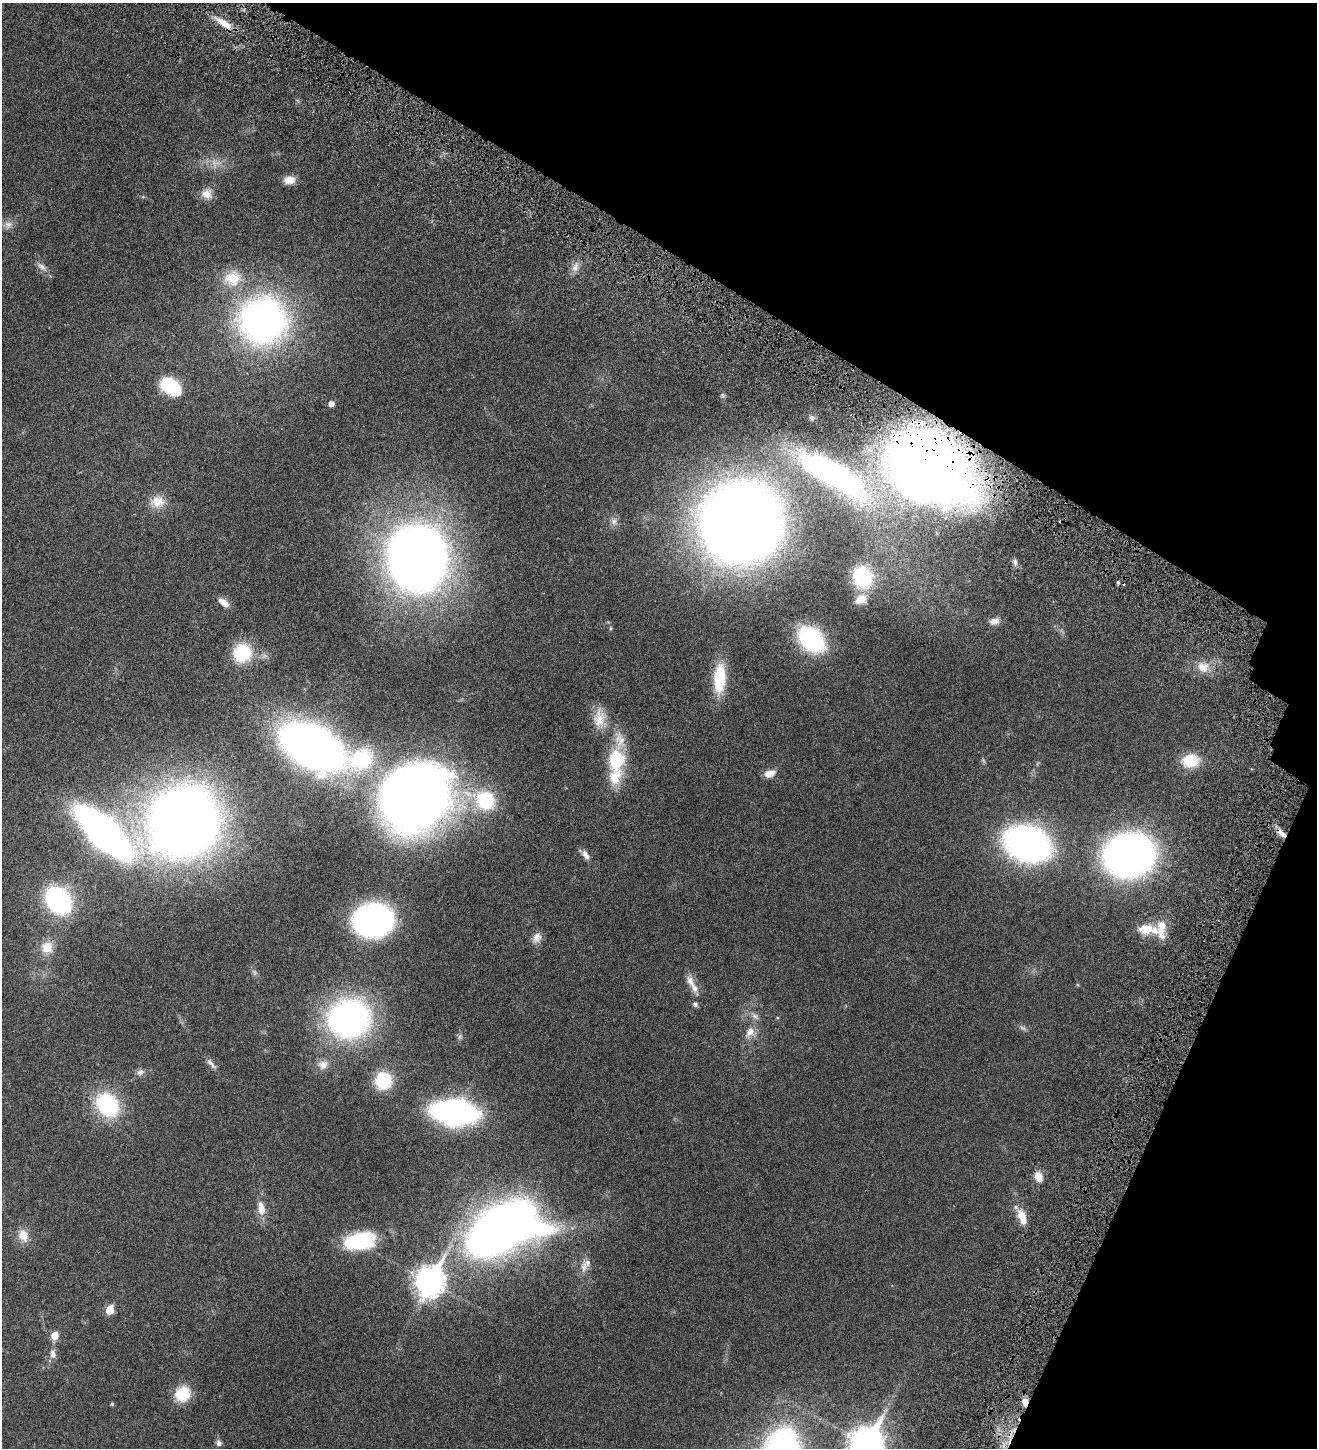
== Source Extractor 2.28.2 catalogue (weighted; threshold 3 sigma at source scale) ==
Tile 8 of 4 x 4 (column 4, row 2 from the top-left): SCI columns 4235-5549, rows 2987-4432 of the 5971 x 5969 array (HDU 1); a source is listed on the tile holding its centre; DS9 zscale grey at full resolution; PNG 1319 x 1450 px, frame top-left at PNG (2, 3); no overlay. Shown black and unused: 24% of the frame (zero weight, under 4 of 8 exposures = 6% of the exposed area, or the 3 px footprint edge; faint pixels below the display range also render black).
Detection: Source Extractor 2.28.2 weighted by HDU 2 'WHT'; one run over the whole footprint, this tile lists its part. Background 0.0183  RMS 0.0026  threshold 0.0107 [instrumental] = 3 sigma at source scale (4.09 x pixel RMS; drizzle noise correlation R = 1.36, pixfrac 0.8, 0.05/0.05 arcsec/px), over >= 5 px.
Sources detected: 89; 4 too faint to see at this stretch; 1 inside a brighter object's white glare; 1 cosmic-ray / hot-pixel residue — not listed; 7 inside a brighter listed object's ellipse — not listed separately; the other 76 listed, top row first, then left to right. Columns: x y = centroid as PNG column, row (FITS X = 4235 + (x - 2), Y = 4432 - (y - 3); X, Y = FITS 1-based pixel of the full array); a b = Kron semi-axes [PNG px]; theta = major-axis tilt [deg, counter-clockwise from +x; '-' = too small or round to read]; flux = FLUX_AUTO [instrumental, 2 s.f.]
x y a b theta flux
224 23 26 8 -31 3.3
289 180 13 9 9 2.2
207 194 14 13 - 2.1
8 225 13 10 32 1.4
42 267 17 8 -40 1.4
575 267 15 9 71 1.6
233 278 26 22 17 6
263 321 39 39 - 94
171 387 20 12 -34 14
331 404 5 5 - 1.2
811 418 7 6 - 0.42
927 469 56 42 -32 360
834 475 76 23 -30 58
157 502 20 16 6 3.6
614 521 12 10 -87 1.2
741 522 49 47 57 460
417 558 43 38 84 290
1015 562 10 6 -78 0.6
862 577 20 17 -75 13
1118 582 5 4 - 0.32
861 599 16 12 26 2.5
224 603 14 7 -37 2
994 621 15 10 13 1.5
611 628 7 3 90 0.29
811 639 28 19 -42 24
242 653 21 20 - 10
1203 667 18 15 -29 3.3
720 678 36 14 87 9.2
600 719 28 17 -88 4
312 747 54 30 -29 150
361 759 37 32 45 20
615 759 31 17 67 8
1190 761 20 15 5 6.2
769 773 13 8 16 1.9
417 796 49 43 41 310
484 800 34 23 -23 15
183 822 42 39 39 360
103 832 45 18 -42 130
1281 833 16 6 -44 1.6
1027 844 34 25 -23 92
585 855 14 7 -54 1.2
1129 855 33 28 16 150
58 900 20 15 -54 40
373 920 30 24 4 77
1148 929 28 12 -4 5.2
536 938 15 10 59 1.6
47 947 17 17 - 3.4
1078 985 5 3 - 0.21
694 988 27 9 -66 2.2
755 1016 15 7 -43 1.2
349 1018 37 35 22 68
750 1032 17 14 45 2.6
460 1036 8 6 60 0.56
211 1064 18 6 -49 0.99
323 1065 15 12 5 2.1
140 1072 11 8 26 0.96
383 1081 16 16 - 10
107 1105 30 23 -51 17
454 1112 27 15 -5 100
1038 1176 12 8 -70 2.5
261 1210 13 10 -89 2.2
1022 1217 19 9 -71 3.3
503 1228 49 28 22 250
23 1235 17 13 -68 2.8
360 1241 36 19 10 15
584 1267 22 10 90 2.1
430 1281 12 9 64 270
110 1310 6 5 - 5.8
55 1336 6 5 - 3.5
53 1354 12 7 -88 1.2
182 1394 18 15 51 6.3
1025 1402 9 6 90 1.6
112 1404 5 4 - 0.32
219 1443 8 7 - 0.76
867 1444 13 10 63 380
781 1446 39 32 61 49
Overlapping masked pixels (flux is a lower limit): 4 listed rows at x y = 927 469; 834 475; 1281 833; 1025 1402
Isophote crosses this tile's border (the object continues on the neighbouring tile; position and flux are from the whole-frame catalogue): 2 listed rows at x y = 867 1444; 781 1446